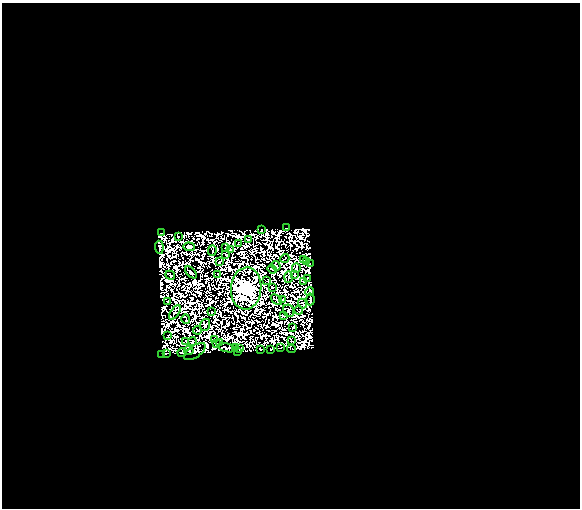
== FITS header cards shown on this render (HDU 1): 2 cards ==
NAXIS1  =                  578
NAXIS2  =                  506

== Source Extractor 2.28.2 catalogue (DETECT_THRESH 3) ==
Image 578 x 506 px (HDU 1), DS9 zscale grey, 1 PNG px = 1 image px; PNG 582 x 510 px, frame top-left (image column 1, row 506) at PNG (2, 3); each listed source drawn as its Kron ellipse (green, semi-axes under 4 px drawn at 4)
Background 0.0572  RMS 4.0e-06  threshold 1.20e-05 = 3 sigma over >= 5 px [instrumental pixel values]
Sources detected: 185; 120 with non-positive FLUX_AUTO (blend fragments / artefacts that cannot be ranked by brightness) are neither listed nor drawn; the other 65 listed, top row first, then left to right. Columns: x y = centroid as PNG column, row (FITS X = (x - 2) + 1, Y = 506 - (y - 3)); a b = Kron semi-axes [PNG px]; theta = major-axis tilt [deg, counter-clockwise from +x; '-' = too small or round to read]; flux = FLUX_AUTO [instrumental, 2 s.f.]
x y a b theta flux
286 228 3 2 - 0.55
261 230 3 2 - 0.93
162 233 2 2 - 0.35
178 237 2 2 - 0.025
248 240 3 2 - 0.064
238 244 2 2 - 0.19
159 247 6 3 -84 3.1
189 247 6 4 -4 0.54
226 248 3 3 - 0.46
230 250 4 2 - 0.068
212 251 5 2 - 0.99
226 254 4 2 - 0.28
285 258 4 2 - 0.13
303 260 3 2 - 0.84
306 261 2 2 - 0.1
219 262 3 2 - 0.54
310 264 2 2 - 0.11
276 266 5 2 - 0.7
296 268 5 3 - 0.19
272 269 5 3 - 0.38
191 272 7 2 -46 1.4
218 274 3 2 - 0.55
170 275 5 2 - 0.11
294 275 4 2 - 0.97
288 277 6 2 88 0.85
307 278 3 2 - 0.21
267 280 3 2 - 0.44
304 282 3 2 - 0.19
272 287 2 2 - 0.64
246 288 21 15 85 850
310 292 4 4 - 2.3
276 299 6 2 -38 0.17
282 299 4 2 - 0.52
310 299 6 3 87 2.3
168 301 3 2 - 0.45
302 303 5 3 - 0.51
299 310 4 2 - 0.38
289 311 6 5 - 0.48
175 312 8 3 56 0.18
212 312 2 2 - 0.35
283 315 4 3 - 0.93
186 319 5 2 - 0.28
205 325 6 5 - 0.35
293 327 4 2 - 0.55
198 330 4 3 - 0.025
168 336 3 2 - 0.29
215 339 2 2 - 1
291 340 4 2 - 0.66
186 341 2 2 - 0.15
193 341 4 3 - 0.09
217 343 3 2 - 0.32
220 343 3 2 - 0.48
227 348 9 3 -14 0.41
235 348 2 2 - 0.54
281 348 4 2 - 0.15
240 349 2 2 - 0.36
261 349 3 2 - 0.83
292 349 4 2 - 0.022
270 350 3 2 - 0.29
189 351 5 3 - 0.33
195 351 12 6 35 0.29
237 351 3 2 - 0.27
182 352 5 4 - 2.6
166 353 4 3 - 2.8
162 354 2 2 - 0.43
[120 non-positive-flux detections neither listed nor drawn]